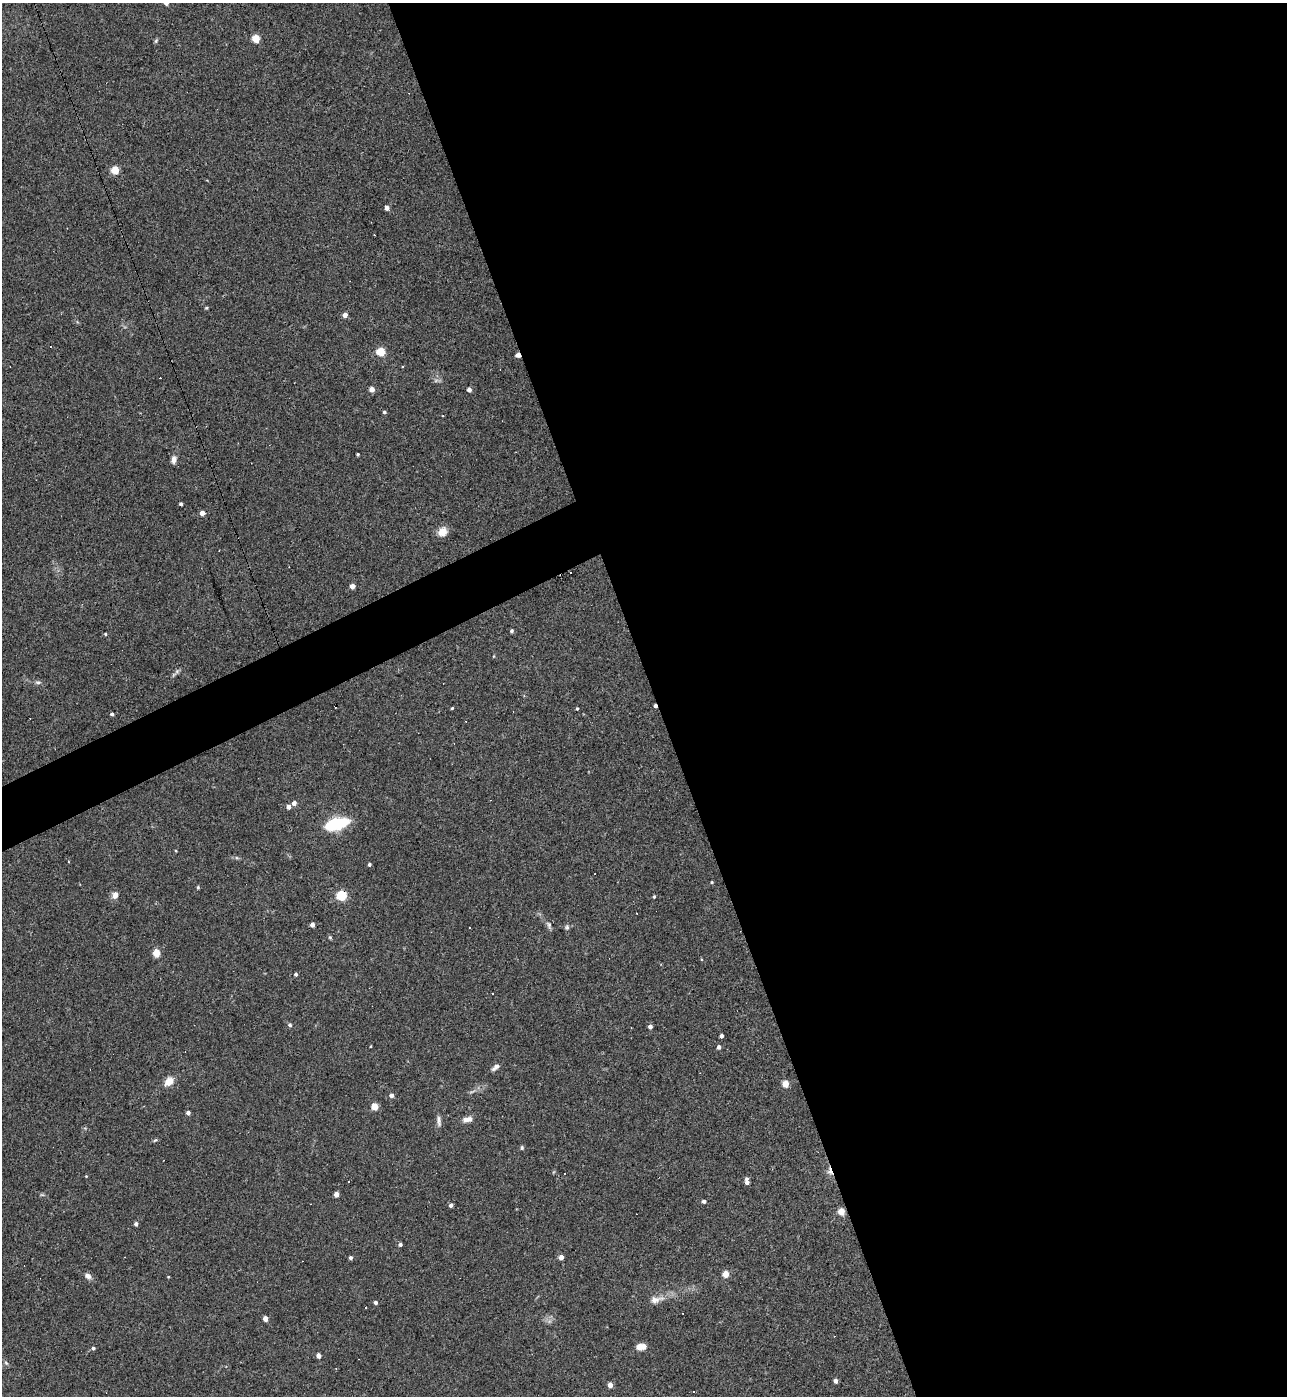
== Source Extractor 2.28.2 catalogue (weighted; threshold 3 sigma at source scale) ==
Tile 8 of 4 x 4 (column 4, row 2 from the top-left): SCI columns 4003-5287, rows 2791-4184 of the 5565 x 5579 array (HDU 1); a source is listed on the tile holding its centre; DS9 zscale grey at full resolution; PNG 1289 x 1398 px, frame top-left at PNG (2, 3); no overlay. Shown black and unused: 51% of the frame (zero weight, under 3 of 4 exposures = <1% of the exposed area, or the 3 px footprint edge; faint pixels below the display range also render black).
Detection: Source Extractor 2.28.2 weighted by HDU 2 'WHT'; one run over the whole footprint, this tile lists its part. Background 0.0277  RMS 0.0045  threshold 0.0203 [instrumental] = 3 sigma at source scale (4.5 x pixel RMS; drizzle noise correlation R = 1.50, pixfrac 1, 0.05/0.05 arcsec/px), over >= 5 px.
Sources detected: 101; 1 too faint to see at this stretch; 16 cosmic-ray / hot-pixel residue — not listed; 1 inside a brighter listed object's ellipse — not listed separately; the other 83 listed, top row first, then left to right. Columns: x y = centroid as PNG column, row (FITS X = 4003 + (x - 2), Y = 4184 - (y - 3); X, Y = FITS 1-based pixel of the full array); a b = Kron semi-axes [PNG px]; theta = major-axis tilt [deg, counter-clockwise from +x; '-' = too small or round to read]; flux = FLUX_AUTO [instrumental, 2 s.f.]
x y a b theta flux
166 3 4 4 - 2.7
256 39 5 4 - 15
156 41 6 5 - 0.69
115 170 5 4 - 14
387 208 4 4 - 2.3
206 308 4 3 - 0.5
345 315 4 4 - 3.2
51 347 3 3 - 0.8
381 352 5 5 - 19
518 355 4 4 - 2.5
402 367 3 2 - 0.43
372 389 4 4 - 3.6
469 390 4 4 - 2.3
384 412 4 3 - 0.74
358 454 3 3 - 0.68
174 459 9 6 83 2
181 504 3 3 - 1
202 513 4 4 - 3.1
442 532 11 9 47 4.5
352 586 4 4 - 3.5
512 631 4 4 - 0.82
105 634 4 3 - 0.5
494 656 5 3 - 0.34
177 671 7 5 47 1
38 682 9 5 4 1.1
452 708 3 3 - 0.47
577 709 4 3 - 0.49
112 714 4 4 - 0.96
294 803 4 4 - 2.3
289 807 4 4 - 2.5
336 824 23 9 17 28
68 861 3 3 - 0.44
369 864 4 3 - 0.88
712 882 4 3 - 0.48
198 887 4 3 - 0.58
115 895 7 6 - 2.9
342 895 5 5 - 34
654 897 4 3 - 0.53
312 925 4 4 - 2.8
549 925 10 6 -62 1.3
567 927 7 6 - 0.98
330 937 5 4 - 0.55
156 953 5 4 - 12
296 974 4 3 - 0.88
290 1025 5 4 - 0.82
650 1027 4 4 - 1.7
721 1036 4 3 - 1.6
371 1046 3 2 - 0.33
719 1047 4 4 - 1.4
496 1067 10 5 39 1.8
169 1081 14 9 46 4.2
785 1084 5 4 - 8.6
391 1095 4 4 - 1.6
375 1107 5 4 - 9.9
188 1113 4 4 - 1.5
467 1119 13 7 12 2.5
439 1121 15 6 -84 1.8
522 1147 6 4 -90 0.65
830 1171 11 6 -70 2.6
86 1176 3 3 - 0.32
349 1181 3 3 - 2.1
747 1181 7 4 -85 2.4
336 1194 4 4 - 3.9
704 1201 5 4 - 0.9
451 1205 4 4 - 1.3
841 1212 5 4 - 9.7
136 1224 4 4 - 1.4
400 1244 5 5 - 0.79
561 1257 4 4 - 3.4
351 1258 4 4 - 1.1
725 1274 4 4 - 8.1
88 1276 9 6 -34 2
168 1277 4 2 - 0.32
656 1300 19 9 11 4
375 1302 4 3 - 1.4
265 1319 4 4 - 3.8
640 1347 5 4 - 8.2
93 1348 5 4 - 0.78
318 1356 4 4 - 3
6 1363 7 4 -45 0.75
836 1381 4 4 - 2
610 1385 4 4 - 3.8
694 1392 2 2 - 0.42
Overlapping masked pixels (flux is a lower limit): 2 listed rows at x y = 518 355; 830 1171
Isophote crosses this tile's border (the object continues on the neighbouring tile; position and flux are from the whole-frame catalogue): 1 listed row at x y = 166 3